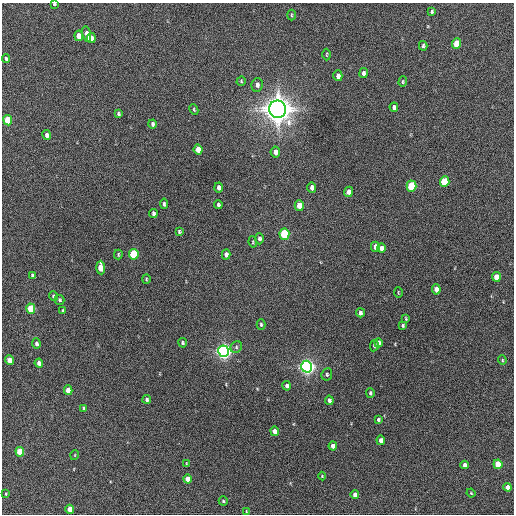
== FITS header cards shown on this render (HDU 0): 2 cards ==
NAXIS1  =                  512 / Axis length
NAXIS2  =                  512 / Axis length

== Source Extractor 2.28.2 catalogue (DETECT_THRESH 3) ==
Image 512 x 512 px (HDU 0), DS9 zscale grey, 1 PNG px = 1 image px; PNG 516 x 516 px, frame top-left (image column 1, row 512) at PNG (2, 3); each listed source drawn as its Kron ellipse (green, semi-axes under 4 px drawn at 4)
Background 219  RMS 14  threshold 43.3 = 3 sigma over >= 5 px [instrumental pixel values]
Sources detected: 91; all 91 listed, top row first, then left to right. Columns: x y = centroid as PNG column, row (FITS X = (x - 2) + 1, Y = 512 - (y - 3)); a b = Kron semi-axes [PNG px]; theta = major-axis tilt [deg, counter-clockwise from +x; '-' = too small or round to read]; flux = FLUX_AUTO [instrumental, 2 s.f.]
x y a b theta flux
54 4 3 3 - 1.2e+03
432 12 4 3 - 1.5e+03
291 15 5 3 - 1.1e+03
87 34 8 4 -77 7.2e+03
79 36 5 4 - 9.6e+03
91 38 5 4 - 5.3e+03
457 44 5 4 - 2.8e+04
423 46 5 3 - 1.7e+03
326 55 6 3 89 9.3e+02
6 59 4 3 - 1.5e+03
363 73 5 4 - 3.0e+03
338 76 5 4 - 4.4e+03
241 81 5 4 - 1.1e+03
403 82 5 4 - 1.3e+03
257 85 7 5 79 3.2e+03
394 107 4 4 - 2.8e+03
278 109 8 8 - 1.6e+06
194 110 5 3 - 1.0e+03
118 114 4 3 - 1.5e+03
8 120 5 4 - 2.9e+04
152 124 4 3 - 1.9e+03
47 135 5 4 - 3.1e+03
198 149 5 4 - 1.1e+04
275 152 5 4 - 5.9e+03
445 182 5 5 - 3.9e+04
411 186 5 5 - 5.6e+04
219 187 5 4 - 3.6e+03
312 187 5 4 - 3.6e+03
349 192 5 4 - 4.5e+03
164 204 5 3 - 1.9e+03
218 205 4 3 - 1.9e+03
299 205 5 4 - 1.4e+04
153 213 4 3 - 2.6e+03
179 232 4 3 - 1.4e+03
284 234 5 5 - 6.3e+04
259 239 5 4 - 2.7e+03
253 242 6 4 -81 1.1e+03
375 247 5 4 - 6.2e+03
381 248 5 4 - 6.3e+03
118 254 5 3 - 1.2e+03
134 254 5 5 - 6.2e+04
226 255 5 4 - 4.4e+03
101 268 7 4 -87 1.8e+04
32 275 4 3 - 1.6e+03
496 277 5 4 - 1.2e+04
146 279 5 4 - 1.1e+03
436 289 5 4 - 7.7e+03
398 292 5 3 - 7.9e+02
53 296 5 3 - 1.5e+03
59 300 5 5 - 1.6e+03
31 309 5 4 - 3.3e+04
63 311 4 3 - 1.4e+03
360 313 4 3 - 2.5e+03
406 318 4 2 - 9.3e+02
261 324 5 4 - 1.6e+03
403 325 3 3 - 1.4e+03
36 343 5 4 - 2.6e+03
183 343 5 4 - 1.4e+03
378 343 4 4 - 3.7e+03
374 346 6 4 79 1.6e+03
236 347 6 5 - 1.9e+03
223 351 6 5 - 4.7e+05
9 360 5 4 - 1.1e+04
502 360 5 4 - 1.2e+03
39 363 4 4 - 5.9e+03
307 367 6 5 - 5.2e+05
327 374 6 5 - 1.6e+03
287 386 5 4 - 2.8e+03
68 390 5 4 - 1.2e+04
370 393 5 3 - 1.6e+03
147 399 4 3 - 2.2e+03
329 400 5 4 - 3.0e+03
83 408 4 3 - 1.7e+03
378 420 4 3 - 1.7e+03
275 431 5 4 - 6.6e+03
381 440 4 4 - 4.6e+03
333 446 4 4 - 5.7e+03
20 452 5 4 - 2.5e+04
75 455 5 3 - 7.2e+02
186 463 4 2 - 5.7e+02
498 464 5 4 - 3.1e+04
465 465 4 4 - 4.3e+03
322 476 4 3 - 8.7e+02
188 479 4 4 - 1.0e+04
508 487 4 4 - 7.1e+03
471 493 4 3 - 7.9e+02
6 494 4 3 - 9.5e+02
355 495 4 4 - 5.8e+03
223 501 4 4 - 1.3e+03
70 509 4 4 - 1.2e+04
246 511 3 2 - 7.2e+02
At the frame edge (FLAGS 8, measured only in part): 1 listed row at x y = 54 4